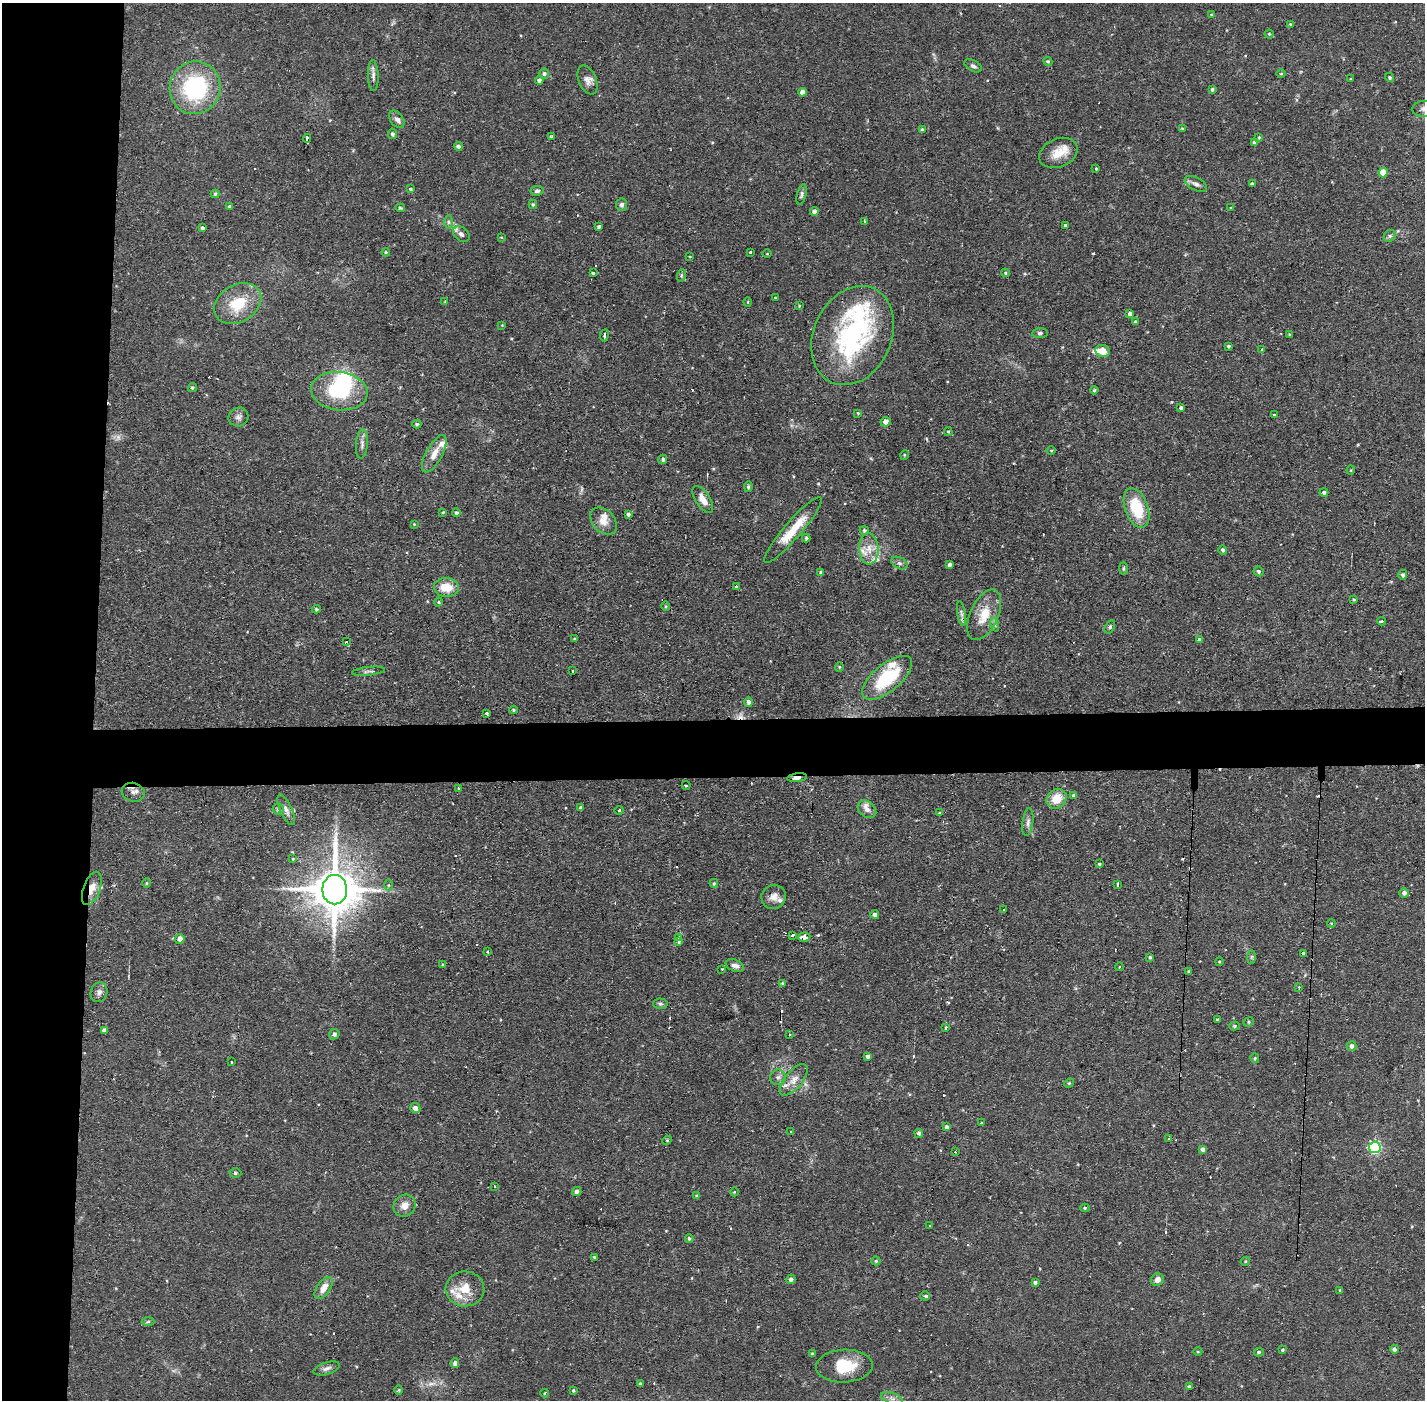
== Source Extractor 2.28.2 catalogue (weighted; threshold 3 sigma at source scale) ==
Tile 4 of 3 x 3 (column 1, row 2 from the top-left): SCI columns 1-1423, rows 1450-2847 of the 4268 x 4297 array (HDU 1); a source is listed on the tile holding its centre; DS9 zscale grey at full resolution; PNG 1427 x 1402 px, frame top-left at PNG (2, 3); each listed source drawn as its Kron ellipse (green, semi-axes under 4 px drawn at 4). Shown black and unused: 10% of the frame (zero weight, under 2 of 3 exposures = <1% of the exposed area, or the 3 px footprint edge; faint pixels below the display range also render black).
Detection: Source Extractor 2.28.2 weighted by HDU 2 'WHT'; one run over the whole footprint, this tile lists its part. Background 0.0735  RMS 0.0063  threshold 0.0284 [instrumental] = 3 sigma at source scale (4.5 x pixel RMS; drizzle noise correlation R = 1.50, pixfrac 1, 0.05/0.05 arcsec/px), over >= 5 px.
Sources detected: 264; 2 too faint to see at this stretch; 2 inside a brighter object's white glare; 15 cosmic-ray / hot-pixel residue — neither listed nor drawn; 15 inside a brighter listed object's ellipse — not listed separately; the other 230 listed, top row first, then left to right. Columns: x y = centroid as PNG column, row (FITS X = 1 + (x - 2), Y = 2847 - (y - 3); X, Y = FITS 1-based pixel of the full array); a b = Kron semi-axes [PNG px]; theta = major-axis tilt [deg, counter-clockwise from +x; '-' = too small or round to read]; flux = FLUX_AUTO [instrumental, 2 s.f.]
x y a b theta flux
1211 14 3 3 - 0.56
1290 24 4 3 - 0.56
1269 34 4 4 - 0.78
1048 61 5 4 - 0.92
973 66 9 5 -28 1.8
1281 73 4 3 - 0.61
544 74 5 5 - 1.5
373 75 15 5 -88 2.7
1389 77 5 4 - 1.2
1350 79 3 2 - 0.44
539 80 4 4 - 1.9
587 80 15 8 -67 4
195 88 26 25 - 65
1212 89 4 3 - 1.3
803 92 4 4 - 4.4
1424 109 11 8 4 3.9
397 119 10 6 -54 2.6
1182 129 3 2 - 0.74
922 130 4 4 - 1.4
392 134 5 4 - 1.7
551 136 4 2 - 1
1259 137 4 3 - 0.68
307 138 4 3 - 22
1254 143 4 4 - 1.5
458 146 4 4 - 2.1
1058 153 20 14 23 10
1096 168 4 3 - 0.85
1383 172 5 4 - 13
1196 184 12 6 -28 2.7
1252 184 4 4 - 1.1
410 189 4 3 - 0.94
537 191 6 5 - 1.5
215 194 4 4 - 0.88
802 194 10 4 75 1.7
533 205 4 4 - 0.88
622 205 6 6 - 1.7
230 206 3 3 - 1.1
400 208 5 4 - 0.86
1231 208 4 4 - 0.72
814 211 4 4 - 2.6
864 221 3 3 - 1.8
448 222 6 4 -90 1.2
1066 225 4 3 - 2
599 226 3 3 - 1.2
203 228 4 3 - 1.7
461 234 9 6 -41 2.4
1390 236 6 5 - 1.4
501 237 4 2 - 0.46
386 252 4 3 - 0.7
751 252 3 3 - 2.2
767 254 4 3 - 0.49
690 256 3 2 - 0.46
593 273 3 3 - 0.79
1005 273 4 4 - 0.86
682 275 6 4 70 1
775 298 2 2 - 0.61
445 301 4 2 - 0.4
748 302 5 3 - 0.64
238 304 25 18 30 22
799 306 4 3 - 0.6
1130 314 4 3 - 1.9
1135 322 4 3 - 1.1
502 325 3 3 - 0.43
1040 333 8 5 6 1.5
1289 334 3 3 - 0.54
604 335 6 3 81 1.7
853 336 51 39 65 90
1228 346 4 3 - 1.1
1261 350 3 2 - 0.74
1103 351 7 6 - 7.2
192 387 4 4 - 0.94
1094 390 4 4 - 0.85
339 391 28 19 -7 40
1181 408 4 4 - 1.2
858 413 3 3 - 0.61
1274 415 3 3 - 0.74
238 417 10 9 - 2.7
885 422 5 4 - 3.3
417 424 4 4 - 1.1
948 432 4 4 - 0.93
362 444 15 6 85 2.8
1051 450 5 3 - 0.58
434 454 20 8 62 7.5
904 455 5 3 - 0.54
663 459 4 4 - 1.4
1351 470 4 4 - 0.64
748 487 5 4 - 1
1324 492 4 4 - 1.7
703 499 15 7 -57 6.1
1137 508 20 11 -70 27
443 512 3 2 - 0.6
457 513 4 4 - 1.7
628 514 4 3 - 1.5
604 521 15 10 -46 6.2
414 524 4 3 - 0.47
793 530 43 8 49 19
864 530 4 4 - 1.3
806 538 4 4 - 1.2
869 549 15 9 -87 7.7
1223 550 4 4 - 1.6
899 563 9 5 -26 1.8
950 564 4 3 - 1.6
1123 568 6 4 -89 0.97
1258 571 5 4 - 1.2
821 573 4 4 - 1
1403 575 5 4 - 1.5
736 586 3 2 - 1.6
446 587 12 9 -4 13
1354 599 4 3 - 0.84
439 602 4 4 - 0.7
665 606 5 3 - 0.69
316 609 4 4 - 0.82
961 613 12 4 -81 2.2
984 615 27 14 65 15
1381 621 4 2 - 1.6
995 625 7 4 -72 1.4
1110 627 7 4 60 1.2
574 639 3 3 - 1.1
1199 640 4 4 - 1.4
346 642 3 2 - 0.67
839 667 4 4 - 0.66
368 671 16 3 6 1.6
573 671 3 3 - 1
887 678 30 13 39 39
748 702 5 4 - 2.2
513 710 4 3 - 0.7
487 713 4 3 - 2
797 778 10 4 7 4.3
686 785 4 2 - 0.58
458 789 3 2 - 1.3
133 792 12 9 -16 3.5
1074 795 4 3 - 1.2
1056 799 10 9 - 11
581 808 4 3 - 1.7
278 809 5 5 - 1.3
867 809 10 7 -40 3.1
286 810 16 6 -66 3
619 810 4 2 - 0.61
939 813 4 3 - 0.63
1028 822 14 5 82 2.6
293 859 4 3 - 0.49
1099 864 3 3 - 0.77
147 883 5 3 - 0.6
714 883 4 4 - 0.71
388 885 6 4 90 0.87
1117 885 4 3 - 2.8
92 888 17 8 70 7.3
335 890 15 12 -90 2900
1404 893 5 4 - 2.7
774 897 12 12 - 5.1
1004 909 2 2 - 0.74
875 915 4 4 - 2.3
1331 923 4 3 - 0.6
793 935 3 3 - 1.8
678 937 4 3 - 1.7
804 937 6 4 5 7.4
180 939 5 4 - 4.7
678 941 4 3 - 3.5
488 951 3 3 - 1.4
1303 953 3 3 - 1.1
1150 957 4 3 - 0.83
1251 957 7 4 89 0.97
1219 962 4 3 - 0.58
443 964 3 3 - 1.1
735 966 9 5 -22 3.1
1119 967 4 3 - 0.43
722 969 2 2 - 0.4
1188 971 4 3 - 0.6
782 983 4 3 - 0.75
1299 987 4 3 - 0.91
99 992 10 8 72 2.8
660 1004 7 5 -3 1.2
1218 1019 4 2 - 0.86
1249 1022 5 4 - 0.96
1234 1026 5 4 - 0.94
946 1028 3 3 - 2.7
104 1030 4 3 - 1.9
334 1034 5 5 - 1.8
789 1035 3 2 - 1.1
1352 1046 5 5 - 2.3
868 1056 4 4 - 1.9
1255 1058 5 4 - 0.72
231 1062 3 2 - 0.77
778 1077 8 7 - 2.3
794 1080 19 8 50 6.4
1069 1083 5 4 - 0.72
415 1108 5 5 - 3.5
982 1123 3 3 - 0.51
947 1127 3 3 - 1.5
791 1132 3 2 - 0.63
919 1133 4 4 - 1.6
1169 1138 3 3 - 0.98
667 1140 5 4 - 0.74
1375 1147 6 6 - 86
1203 1149 4 4 - 2.3
955 1152 3 2 - 0.65
235 1173 6 4 -1 1.3
494 1186 3 2 - 1.1
577 1191 4 4 - 2.1
734 1192 4 3 - 0.5
697 1196 4 4 - 1.4
405 1206 11 10 - 5.6
1085 1208 5 4 - 0.83
930 1226 2 2 - 0.6
689 1238 4 4 - 1.2
594 1257 4 3 - 1.1
876 1261 4 4 - 0.84
1245 1261 5 4 - 0.71
791 1279 4 4 - 2.3
1157 1280 7 6 - 3.6
1035 1282 3 3 - 1.2
324 1288 12 7 55 6
465 1289 19 17 -4 13
1340 1290 4 3 - 0.62
925 1296 5 4 - 0.99
148 1322 6 4 2 0.99
1394 1349 4 4 - 1.8
1283 1350 3 3 - 0.9
1198 1352 4 3 - 0.58
1259 1352 5 4 - 1.1
812 1354 4 3 - 0.78
455 1363 5 4 - 2.1
844 1366 28 16 3 21
327 1368 13 6 18 2.5
640 1383 4 3 - 0.82
1189 1386 4 3 - 0.81
399 1390 5 3 - 0.58
573 1390 3 3 - 0.86
545 1393 4 3 - 0.56
892 1398 11 5 -19 2.9
Overlapping masked pixels (flux is a lower limit): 2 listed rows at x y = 797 778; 92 888
Isophote crosses this tile's border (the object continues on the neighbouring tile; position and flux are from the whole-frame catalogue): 1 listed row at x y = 1424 109